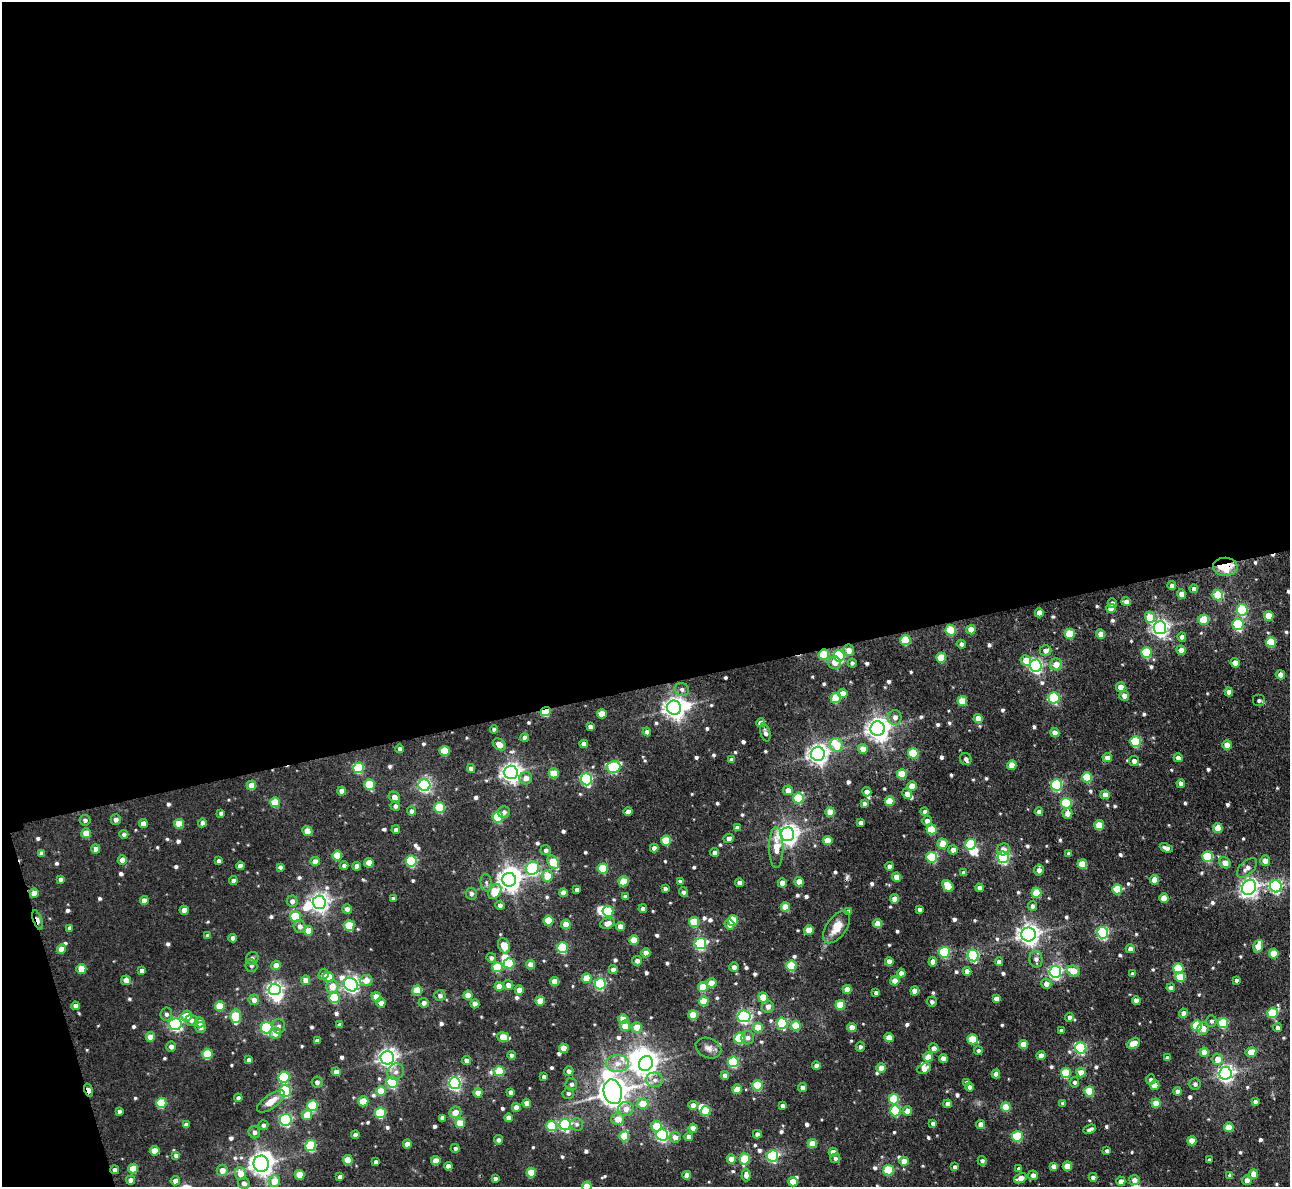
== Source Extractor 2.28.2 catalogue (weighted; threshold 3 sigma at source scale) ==
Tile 1 of 4 x 4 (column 1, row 1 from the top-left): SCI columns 41-1328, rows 3721-4905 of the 5236 x 5206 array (HDU 1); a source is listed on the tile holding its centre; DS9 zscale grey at full resolution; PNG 1292 x 1189 px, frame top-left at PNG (2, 2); each listed source drawn as its Kron ellipse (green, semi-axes under 4 px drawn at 4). Shown black and unused: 59% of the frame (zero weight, under 3 of 4 exposures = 5% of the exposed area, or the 3 px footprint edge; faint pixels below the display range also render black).
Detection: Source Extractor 2.28.2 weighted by HDU 2 'WHT'; one run over the whole footprint, this tile lists its part. Background 0.0324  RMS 0.0054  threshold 0.0245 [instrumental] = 3 sigma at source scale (4.5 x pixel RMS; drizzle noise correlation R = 1.50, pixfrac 1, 0.05/0.05 arcsec/px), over >= 5 px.
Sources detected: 692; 9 inside a brighter object's white glare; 1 cosmic-ray / hot-pixel residue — neither listed nor drawn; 5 inside a brighter listed object's ellipse — not listed separately; of the other 677, all 500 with FLUX_AUTO >= 1.46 (the completeness limit of this list) listed and drawn (177 fainter detections not listed), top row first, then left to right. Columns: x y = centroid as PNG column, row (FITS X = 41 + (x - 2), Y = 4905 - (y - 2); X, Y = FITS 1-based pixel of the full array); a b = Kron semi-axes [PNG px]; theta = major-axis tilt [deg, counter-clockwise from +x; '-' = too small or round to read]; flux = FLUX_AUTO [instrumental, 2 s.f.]
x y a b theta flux
1225 567 12 9 -2 21
1172 586 4 4 - 2.5
1194 589 4 4 - 2.4
1182 594 4 4 - 5.9
1218 595 5 5 - 19
1126 602 5 4 - 2.8
1112 603 5 4 - 3.5
1111 608 5 4 - 6.7
1242 610 6 5 - 41
1039 613 4 4 - 5.5
1269 616 5 5 - 11
1150 617 6 5 - 14
1204 620 5 5 - 20
1238 624 6 5 - 55
1160 628 6 6 - 200
951 630 5 5 - 26
971 630 5 4 - 7.7
1070 634 5 5 - 21
1101 634 4 4 - 5.9
1182 637 4 4 - 3
905 640 5 5 - 24
1271 642 5 5 - 24
961 644 5 4 - 2.2
849 650 6 5 - 4.8
1181 650 5 4 - 6
1046 651 6 5 - 2.7
1146 652 5 5 - 39
824 654 5 5 - 25
839 656 6 5 - 59
941 658 5 5 - 18
1026 660 5 5 - 8.3
835 663 6 6 - 4.7
852 663 4 4 - 1.6
1235 663 5 4 - 4.4
1056 664 6 6 - 6.4
1036 666 6 6 - 130
1280 675 5 4 - 3.8
1121 687 5 5 - 6
682 689 7 6 - 2
1229 692 4 4 - 3.6
843 693 5 4 - 5.3
1124 696 5 5 - 3.6
836 698 5 5 - 19
1054 698 5 5 - 54
1259 700 6 6 - 1.6
962 701 5 5 - 14
674 708 7 7 - 390
546 711 5 4 - 35
602 714 5 4 - 9.4
895 717 7 6 - 3.2
978 718 4 4 - 6.8
761 723 4 4 - 4.9
590 727 4 4 - 2.2
494 729 4 4 - 2.1
878 729 7 7 - 460
647 732 4 4 - 2.4
765 732 9 5 -75 2.3
1055 733 4 4 - 5.3
525 738 4 4 - 2.6
1135 742 5 5 - 36
499 744 7 5 -37 5.4
584 744 4 4 - 3.4
837 745 7 6 - 11
1227 745 5 4 - 6.8
400 749 4 4 - 1.8
863 749 5 5 - 5.9
444 751 5 5 - 17
913 753 5 5 - 26
818 754 7 7 - 330
1107 758 5 4 - 3.9
1178 758 4 4 - 3.2
966 759 6 5 - 2.1
732 760 4 4 - 2.7
1134 761 5 4 - 3.2
1012 765 5 4 - 7.5
614 767 7 6 - 47
358 768 5 5 - 41
471 768 4 4 - 3.7
511 772 7 7 - 310
554 773 5 5 - 13
902 774 5 5 - 16
1087 777 5 5 - 23
526 778 6 6 - 4
586 779 6 5 - 80
1181 783 4 4 - 3.2
251 785 5 4 - 8.8
369 785 5 5 - 23
424 785 6 6 - 110
1056 785 6 5 - 65
912 786 5 4 - 7.9
788 790 5 5 - 5.4
342 791 4 4 - 4
867 792 5 4 - 2.9
907 794 5 4 - 4.4
1105 795 4 4 - 5.5
394 797 6 5 - 3.7
798 798 5 5 - 29
889 801 5 5 - 14
275 802 5 5 - 16
1066 803 5 5 - 37
864 804 4 4 - 1.9
395 806 5 4 - 2
440 808 5 5 - 30
412 811 4 4 - 2.3
628 811 4 4 - 3.2
925 811 4 4 - 1.5
504 812 6 6 - 1.8
830 812 5 4 - 9.9
1039 812 4 4 - 2.9
221 813 4 4 - 1.6
1067 813 5 5 - 4
498 817 5 5 - 42
85 820 5 5 - 1.7
116 820 5 5 - 2.4
927 821 5 4 - 2.5
143 823 4 4 - 4.9
202 823 4 4 - 2
860 823 4 4 - 2
179 824 5 5 - 12
1099 825 5 5 - 14
737 828 4 4 - 2.6
1218 828 5 4 - 13
931 829 5 5 - 18
396 830 4 4 - 2.1
307 831 5 4 - 6.3
86 833 5 5 - 10
124 834 4 4 - 1.5
787 834 7 7 - 340
729 838 5 4 - 2.5
666 840 5 5 - 21
828 840 5 4 - 7
943 844 5 5 - 9.9
970 844 5 5 - 34
654 848 4 4 - 2.8
776 848 20 7 -90 9.8
1166 848 7 4 -24 3.1
96 849 4 4 - 4.1
1003 849 6 6 - 3.4
546 850 5 5 - 1.7
953 850 5 4 - 4.1
715 852 4 4 - 2.8
41 853 4 4 - 1.7
1069 853 4 3 - 1.5
337 856 5 5 - 15
932 857 5 5 - 34
1003 857 6 5 - 87
1208 857 5 5 - 33
122 860 5 4 - 4.5
219 861 4 4 - 1.8
315 861 4 4 - 4.4
411 861 5 5 - 51
1265 861 5 5 - 5.4
553 862 7 5 -58 17
369 863 5 4 - 8.9
1225 863 6 5 - 5.8
1082 864 5 5 - 13
240 866 4 4 - 3.4
344 866 4 4 - 1.8
357 866 4 4 - 3.3
889 866 4 4 - 2.6
280 867 4 4 - 1.7
532 868 7 6 - 68
603 868 5 5 - 27
1247 868 12 7 42 3.2
1039 870 5 5 - 3.1
964 873 4 4 - 2.6
547 876 5 5 - 11
896 877 4 4 - 6.6
61 879 4 4 - 1.8
509 880 7 7 - 440
1155 880 4 4 - 8.2
233 881 4 4 - 2
624 881 5 5 - 14
680 881 4 4 - 1.8
799 882 5 4 - 8.4
486 883 9 5 -80 1.5
739 883 4 4 - 3.2
782 883 4 4 - 5.8
948 886 6 5 - 15
1276 886 6 6 - 90
1249 887 8 6 57 240
979 888 4 4 - 3
665 889 4 3 - 1.7
1117 889 5 5 - 19
577 890 4 4 - 1.8
495 891 8 5 56 19
683 892 5 4 - 1.7
34 893 4 4 - 6.9
563 893 4 4 - 4.7
1036 893 5 5 - 14
471 894 6 5 - 1.8
625 896 4 3 - 1.5
393 898 4 3 - 1.6
1164 898 4 4 - 8.5
895 899 4 4 - 6.3
144 900 4 4 - 4
292 901 6 5 - 2.3
319 902 6 6 - 270
500 905 5 4 - 1.8
1033 906 5 4 - 2
785 907 5 4 - 8.4
347 909 5 5 - 2.4
643 909 4 4 - 2.1
919 909 4 4 - 2
184 910 4 4 - 4.4
608 911 5 5 - 29
849 911 4 4 - 1.8
295 916 5 5 - 28
38 920 10 4 -71 4.3
733 920 5 5 - 22
549 921 5 5 - 17
694 922 5 5 - 19
607 923 7 5 16 4.1
566 924 5 4 - 8.4
877 924 4 4 - 6.4
349 925 5 5 - 21
729 925 5 5 - 2.7
620 926 4 4 - 4.5
300 927 7 6 - 2.4
837 927 18 10 55 8.5
69 928 4 4 - 1.8
809 930 5 5 - 8
308 931 5 4 - 9.5
1103 933 6 5 - 76
1028 934 7 7 - 350
208 935 4 4 - 2
233 938 4 4 - 3.5
634 940 5 4 - 13
700 944 6 5 - 72
504 946 8 5 -71 9.1
1258 946 6 4 72 9.2
562 948 5 5 - 43
61 949 4 4 - 6.9
1130 949 4 4 - 3.2
944 952 5 5 - 47
646 953 4 4 - 5.1
1274 953 5 5 - 13
973 955 6 5 - 77
252 958 6 6 - 1.5
491 958 5 4 - 1.8
1036 959 8 6 -83 2.6
637 961 5 4 - 2.7
889 961 4 4 - 4.7
933 962 4 4 - 5.5
999 962 4 4 - 2.7
509 963 5 5 - 30
531 964 4 4 - 6.4
276 965 5 4 - 5.1
251 966 6 6 - 1.6
791 966 5 5 - 25
497 967 5 5 - 22
734 967 5 4 - 3.1
1178 968 5 5 - 25
81 969 5 5 - 11
613 970 4 4 - 2.7
142 971 4 4 - 2.2
967 971 4 4 - 3.9
1073 971 6 5 - 9.6
1055 972 6 6 - 110
901 973 4 4 - 4
323 974 6 5 - 2
1132 974 4 3 - 1.5
329 977 5 5 - 16
1180 977 5 5 - 19
587 978 5 5 - 12
126 980 5 5 - 3.8
305 980 5 5 - 4.8
366 980 6 5 - 5.6
1236 980 4 3 - 1.5
555 981 4 4 - 6.7
895 981 4 4 - 7.1
711 983 5 4 - 8
600 984 5 5 - 64
1046 984 5 5 - 3.6
351 985 7 6 - 180
508 985 5 5 - 3.2
332 986 6 6 - 6.5
499 986 4 4 - 6.7
703 987 5 5 - 17
1171 988 4 4 - 2.8
275 989 6 6 - 180
847 989 4 4 - 6.2
417 990 5 5 - 14
519 990 4 4 - 7
915 991 4 4 - 5.7
876 993 4 4 - 1.7
468 995 4 4 - 6.8
440 996 5 5 - 1.6
376 997 5 4 - 8.2
763 997 5 4 - 12
334 998 5 5 - 33
996 999 4 4 - 5.1
254 1000 5 5 - 3.8
540 1001 5 4 - 11
704 1001 5 5 - 15
1136 1001 4 4 - 4.3
932 1002 5 5 - 1.7
381 1003 5 4 - 3.8
424 1003 5 4 - 2.5
475 1004 4 4 - 5.2
840 1005 5 5 - 20
75 1006 4 4 - 2.6
220 1006 5 5 - 17
768 1006 6 6 - 3.2
1184 1013 4 4 - 4.2
1273 1013 5 5 - 26
166 1014 6 5 - 1.6
693 1015 5 5 - 14
187 1016 5 5 - 9.4
236 1016 7 5 87 27
744 1016 6 6 - 100
1069 1017 4 4 - 1.8
623 1019 5 4 - 6.5
191 1020 6 5 - 2.4
1211 1021 6 5 - 1.5
200 1022 5 5 - 3.6
782 1023 5 5 - 44
1223 1023 5 5 - 28
175 1024 6 6 - 80
339 1025 4 3 - 1.8
279 1026 7 6 - 1.8
625 1026 5 5 - 9.6
796 1026 5 5 - 18
1197 1026 5 5 - 32
201 1027 5 5 - 2.7
636 1027 5 5 - 7.2
758 1027 5 5 - 12
267 1028 6 6 - 79
852 1028 4 4 - 6.1
1203 1028 6 5 - 5.6
1277 1028 4 4 - 2.5
1061 1031 4 4 - 2
275 1033 6 5 - 5.1
150 1037 5 4 - 6
503 1037 6 5 - 12
889 1037 4 4 - 8.3
739 1038 5 5 - 34
748 1038 6 6 - 2.3
973 1039 5 5 - 18
317 1041 4 4 - 2
1023 1044 5 4 - 9.2
1134 1044 7 4 26 11
171 1047 5 4 - 2.5
860 1047 5 4 - 1.6
564 1048 5 4 - 6.7
708 1048 13 9 -24 3.3
934 1048 5 4 - 3.5
1081 1048 5 5 - 67
978 1051 4 4 - 1.5
1204 1052 4 4 - 7
1251 1052 5 4 - 11
207 1054 5 5 - 24
512 1055 4 4 - 1.8
1041 1056 4 4 - 5.6
928 1057 5 4 - 9.6
387 1058 6 6 - 280
1167 1058 4 4 - 2.1
943 1059 4 4 - 5.2
1217 1059 5 5 - 5.8
249 1060 4 4 - 1.6
466 1060 4 4 - 3.2
733 1062 5 5 - 45
617 1063 11 8 0 5.2
646 1063 8 6 64 380
816 1066 4 4 - 3.2
881 1068 5 4 - 5.5
924 1069 7 5 21 4.6
499 1071 5 5 - 21
569 1071 5 4 - 2.3
336 1072 4 4 - 3.7
396 1072 8 8 - 2.8
1081 1072 5 4 - 6.6
1066 1073 5 5 - 24
1225 1073 6 6 - 180
996 1074 4 4 - 3.6
725 1075 4 4 - 3.4
284 1077 5 5 - 48
544 1077 4 4 - 1.9
1151 1079 5 4 - 1.6
654 1080 8 7 - 2.7
317 1082 5 5 - 2
392 1082 5 5 - 47
1074 1082 5 4 - 1.5
455 1083 6 6 - 110
966 1083 4 4 - 2.1
571 1084 6 6 - 1.8
1195 1084 6 5 - 1.8
757 1085 5 5 - 27
1155 1085 4 4 - 8.1
803 1087 4 4 - 2.9
969 1087 4 4 - 2
737 1089 5 4 - 11
88 1090 6 3 -74 7
285 1091 6 5 - 45
381 1091 5 5 - 13
1089 1091 5 5 - 18
1177 1091 4 4 - 3.3
511 1092 4 4 - 2.4
613 1092 12 9 -76 830
478 1093 4 4 - 6.5
568 1093 6 5 - 1.5
238 1098 4 4 - 1.7
894 1099 5 5 - 28
271 1101 16 7 34 5.9
363 1101 5 5 - 17
1255 1102 4 4 - 1.8
161 1103 5 5 - 27
527 1103 4 4 - 5.1
1063 1103 4 3 - 1.7
1156 1103 5 4 - 11
643 1104 6 5 - 9.9
948 1104 4 4 - 4.3
313 1105 5 5 - 33
693 1105 4 4 - 4
783 1106 4 4 - 2.5
516 1107 4 4 - 4.7
1006 1107 5 4 - 14
626 1109 8 7 - 3.8
119 1111 4 4 - 1.6
706 1111 5 5 - 19
895 1111 5 5 - 33
907 1111 5 5 - 5.5
455 1112 6 6 - 5.2
380 1113 5 5 - 38
307 1115 5 5 - 13
442 1118 4 4 - 2
508 1118 4 4 - 3.6
618 1119 6 6 - 6.2
286 1120 6 6 - 93
460 1123 5 5 - 13
933 1123 4 4 - 2
565 1124 6 6 - 92
577 1124 6 6 - 1.6
981 1124 4 4 - 3.7
186 1125 4 4 - 2.9
263 1125 5 5 - 1.6
552 1126 5 5 - 27
656 1126 5 5 - 14
1229 1127 5 5 - 13
693 1128 4 4 - 5.7
1090 1129 7 3 23 1.9
254 1132 6 5 - 1.9
757 1134 4 4 - 2.1
355 1135 4 4 - 2.8
662 1135 6 5 - 100
624 1136 5 5 - 16
1017 1136 5 5 - 28
675 1137 5 5 - 3.9
689 1137 4 4 - 3.6
498 1140 4 4 - 1.8
1192 1141 4 4 - 9.2
407 1144 4 4 - 5.8
812 1144 5 4 - 10
311 1146 5 5 - 43
455 1148 4 4 - 1.5
155 1151 5 4 - 8.2
1107 1151 4 4 - 1.8
833 1152 4 4 - 4.3
176 1155 4 4 - 2.3
773 1156 5 5 - 72
835 1158 5 5 - 1.5
731 1159 4 4 - 6.3
745 1159 5 5 - 23
348 1160 5 5 - 12
1209 1160 4 3 - 1.5
436 1161 4 4 - 8.8
904 1161 5 4 - 6.8
982 1161 5 4 - 1.5
376 1162 4 3 - 1.7
261 1164 8 7 - 500
448 1166 4 4 - 3.7
1054 1166 4 4 - 3.4
1067 1166 5 4 - 12
955 1167 4 4 - 2.1
133 1168 5 4 - 11
1019 1169 4 4 - 1.9
115 1170 4 4 - 2.4
222 1170 5 5 - 4.8
888 1170 5 5 - 25
240 1173 6 5 - 6.5
531 1173 5 5 - 13
1254 1174 5 4 - 7.9
300 1175 5 5 - 10
687 1175 4 4 - 5.1
746 1175 6 4 87 3
1033 1175 5 4 - 3.2
1230 1176 4 4 - 2
340 1177 4 4 - 2.9
1093 1177 4 4 - 2.3
1020 1178 7 4 23 6.3
495 1179 4 3 - 1.7
131 1180 4 4 - 3.2
1134 1180 5 5 - 3.7
1247 1180 5 5 - 4.4
175 1181 5 4 - 3.8
274 1181 6 5 - 9.1
1121 1181 5 4 - 4
793 1182 4 4 - 7.9
244 1183 6 5 - 2.9
587 1186 4 4 - 11
Overlapping masked pixels (flux is a lower limit): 6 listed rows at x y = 1225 567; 824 654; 546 711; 38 920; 88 1090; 613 1092
Isophote crosses this tile's border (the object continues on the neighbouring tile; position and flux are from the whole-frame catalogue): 1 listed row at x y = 587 1186